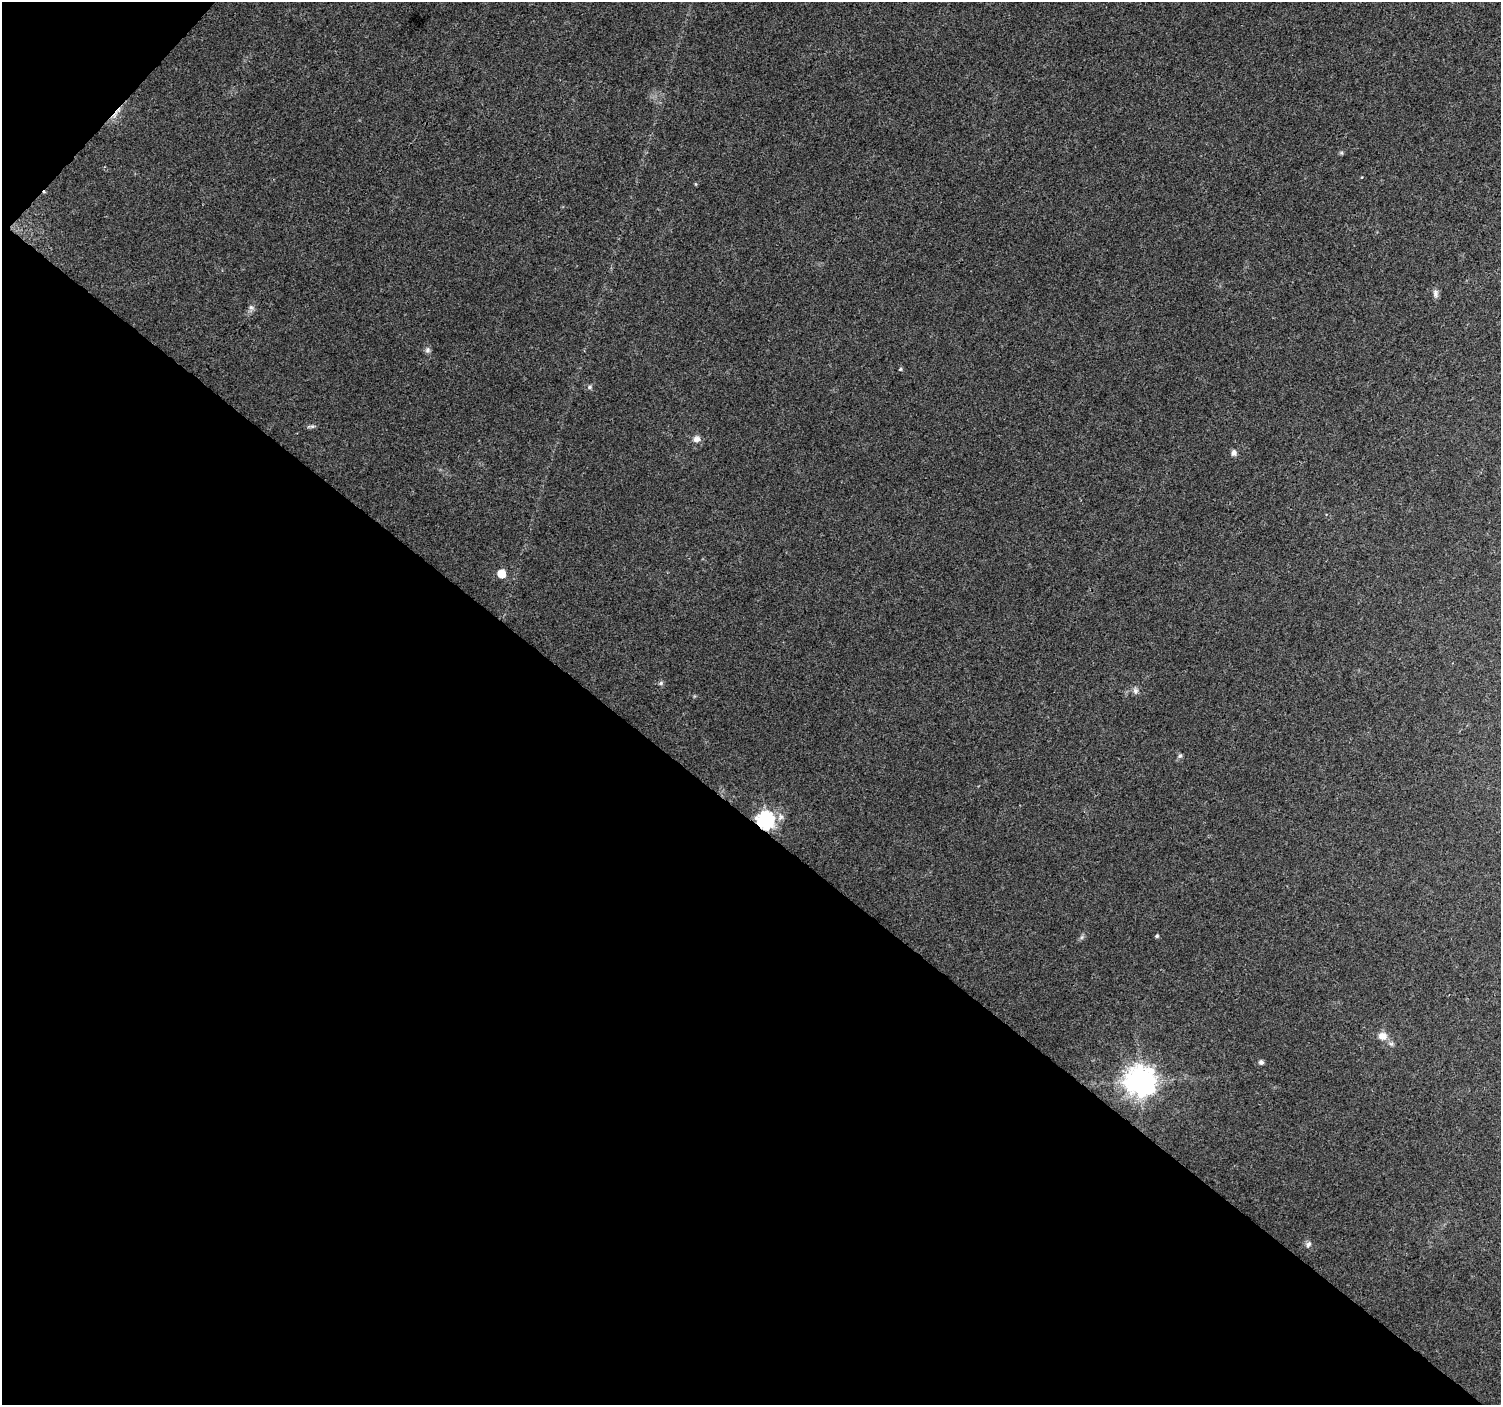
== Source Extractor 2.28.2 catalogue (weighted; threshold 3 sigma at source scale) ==
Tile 9 of 4 x 4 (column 1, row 3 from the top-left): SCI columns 9-1507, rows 1580-2982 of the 6010 x 6031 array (HDU 1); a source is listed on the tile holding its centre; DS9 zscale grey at full resolution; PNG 1503 x 1407 px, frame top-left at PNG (2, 2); no overlay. Shown black and unused: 43% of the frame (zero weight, under 3 of 4 exposures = <1% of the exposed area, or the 3 px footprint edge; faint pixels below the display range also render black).
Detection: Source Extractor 2.28.2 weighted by HDU 2 'WHT'; one run over the whole footprint, this tile lists its part. Background 0.0216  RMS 0.0035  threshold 0.0159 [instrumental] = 3 sigma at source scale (4.5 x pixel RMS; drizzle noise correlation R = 1.50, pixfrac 1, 0.0396/0.0396 arcsec/px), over >= 5 px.
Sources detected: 19; all 19 listed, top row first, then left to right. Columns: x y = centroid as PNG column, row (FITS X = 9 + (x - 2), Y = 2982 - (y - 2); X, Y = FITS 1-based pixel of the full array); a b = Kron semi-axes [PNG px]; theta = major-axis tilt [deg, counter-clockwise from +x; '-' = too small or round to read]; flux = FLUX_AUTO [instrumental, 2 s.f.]
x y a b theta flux
1435 293 11 7 -79 1.3
251 307 7 6 - 0.99
427 350 8 7 - 0.95
900 369 5 4 - 0.41
589 387 5 5 - 0.61
311 426 12 4 6 0.77
697 439 9 7 16 1.9
1234 453 6 5 - 1.8
501 573 6 5 - 7.6
661 683 7 5 17 0.71
1135 691 9 7 -85 1.2
1180 756 6 5 - 0.69
765 820 7 7 - 110
1157 936 5 5 - 0.51
1082 937 7 4 71 0.62
1382 1036 12 10 -11 3
1261 1062 6 5 - 1.1
1140 1081 9 9 - 510
1308 1244 9 6 47 1
Overlapping masked pixels (flux is a lower limit): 1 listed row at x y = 765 820